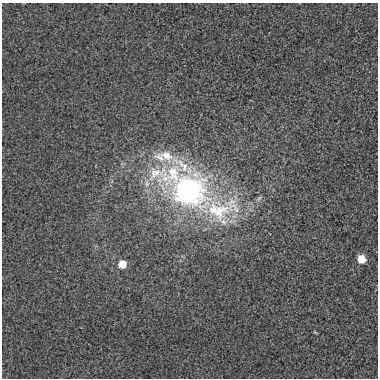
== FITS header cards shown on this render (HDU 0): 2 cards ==
NAXIS1  =                  376
NAXIS2  =                  376

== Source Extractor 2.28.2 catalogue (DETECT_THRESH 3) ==
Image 376 x 376 px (HDU 0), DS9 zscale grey, 1 PNG px = 1 image px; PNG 380 x 380 px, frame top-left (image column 1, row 376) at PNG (2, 3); no overlay
Background 0.00243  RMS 0.025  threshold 0.0751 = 3 sigma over >= 5 px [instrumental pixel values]
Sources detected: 3; all 3 listed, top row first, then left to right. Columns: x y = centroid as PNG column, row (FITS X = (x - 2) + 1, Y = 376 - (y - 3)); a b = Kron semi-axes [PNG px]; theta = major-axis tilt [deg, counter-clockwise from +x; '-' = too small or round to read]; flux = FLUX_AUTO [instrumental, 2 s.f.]
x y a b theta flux
189 190 32 14 -38 1500
361 259 6 6 - 38
122 264 6 6 - 34